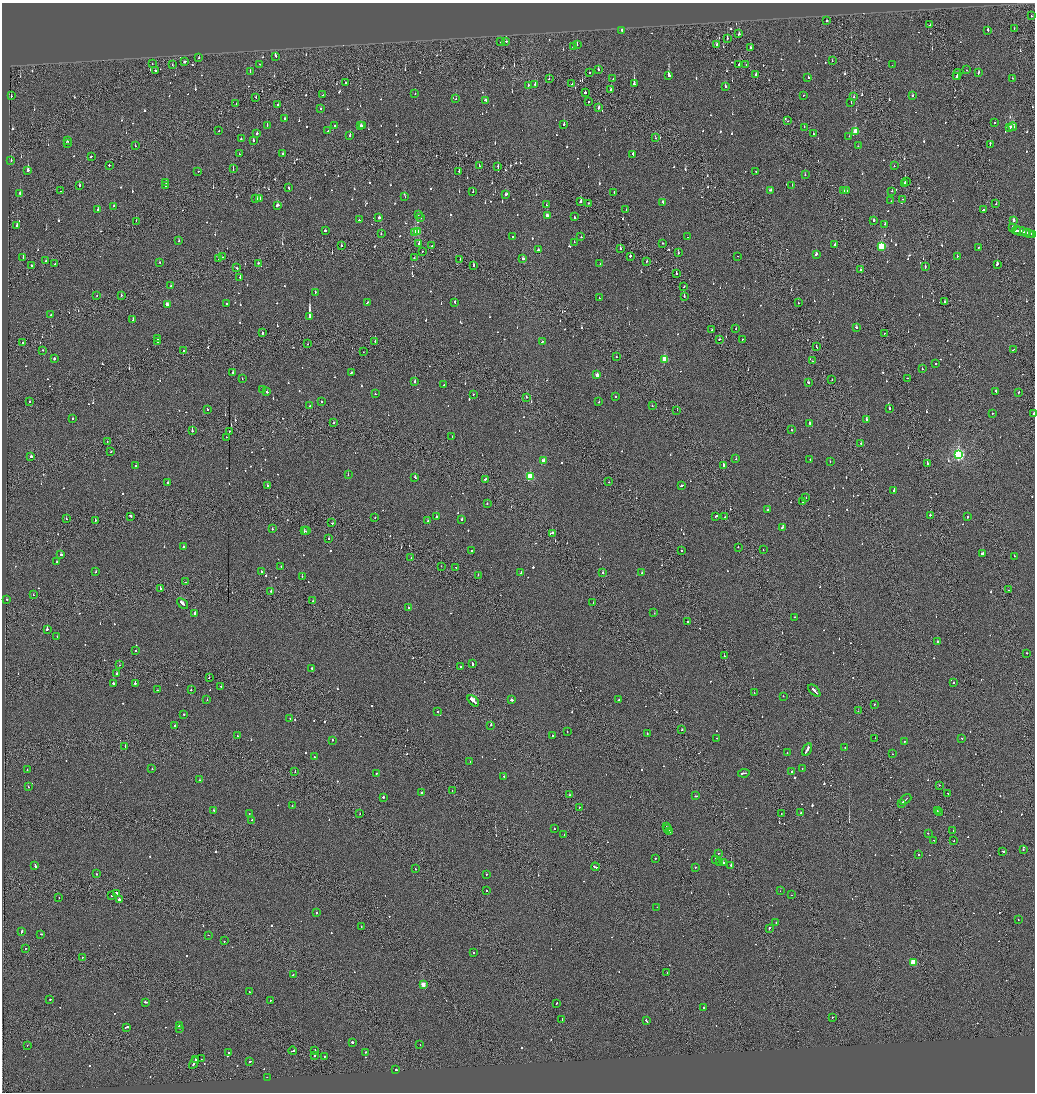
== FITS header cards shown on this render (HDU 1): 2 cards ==
NAXIS1  =                 2065
NAXIS2  =                 2180

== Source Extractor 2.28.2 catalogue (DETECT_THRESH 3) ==
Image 2065 x 2180 px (HDU 1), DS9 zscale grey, zoomed out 1/2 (1 PNG px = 2 x 2 image px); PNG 1037 x 1094 px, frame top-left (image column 1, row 2179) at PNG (2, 3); each listed source drawn as its Kron ellipse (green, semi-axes under 4 px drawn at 4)
Background -0.185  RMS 0.1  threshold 0.313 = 3 sigma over >= 5 px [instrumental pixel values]
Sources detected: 1125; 65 cannot appear on this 1/2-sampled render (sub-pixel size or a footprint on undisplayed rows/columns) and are neither listed nor drawn; of the other 1060, the 500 brightest by FLUX_AUTO listed and drawn (560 fainter detections omitted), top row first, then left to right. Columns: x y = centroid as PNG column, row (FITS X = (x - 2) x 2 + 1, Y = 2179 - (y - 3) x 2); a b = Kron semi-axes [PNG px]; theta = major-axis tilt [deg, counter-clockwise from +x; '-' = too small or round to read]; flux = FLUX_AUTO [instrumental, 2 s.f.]
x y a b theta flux
1032 16 2 2 - 67
827 21 2 1 - 120
930 25 2 1 - 110
1014 28 2 2 - 94
622 30 2 2 - 530
988 30 3 2 - 91
739 34 2 2 - 370
727 38 2 2 - 210
501 41 3 2 - 150
506 41 2 2 - 110
577 44 3 2 - 90
716 44 2 1 - 270
573 47 2 2 - 280
750 48 2 2 - 130
276 56 4 2 - 210
199 57 2 2 - 78
832 61 2 2 - 68
185 62 3 2 - 200
152 64 2 1 - 110
260 64 2 2 - 93
746 64 2 1 - 140
172 65 2 1 - 460
739 65 2 2 - 260
892 65 2 1 - 230
598 70 2 2 - 680
966 70 2 2 - 66
156 71 2 2 - 210
250 72 2 2 - 160
978 72 3 2 - 160
589 73 2 2 - 260
756 74 2 2 - 350
668 75 3 2 - 1200
957 75 5 1 - 330
956 77 3 1 - 180
808 78 2 2 - 120
1012 78 2 2 - 72
549 79 2 2 - 83
613 79 3 2 - 150
346 83 2 2 - 83
535 84 2 2 - 63
572 84 2 1 - 65
634 84 3 2 - 570
528 85 2 1 - 98
725 86 3 2 - 96
611 90 2 1 - 240
585 92 2 2 - 460
415 94 2 1 - 73
323 95 2 2 - 95
804 95 2 2 - 90
11 96 2 2 - 110
913 96 2 2 - 180
256 97 2 2 - 120
854 97 2 2 - 110
456 99 2 2 - 66
485 100 3 2 - 110
588 101 2 2 - 100
851 102 2 1 - 77
236 104 2 2 - 70
278 105 2 2 - 560
320 108 2 2 - 95
599 108 2 2 - 510
284 119 2 2 - 80
787 121 2 1 - 130
994 122 2 2 - 120
564 124 2 2 - 300
267 125 2 2 - 180
335 125 2 2 - 85
360 125 2 2 - 140
362 126 2 2 - 63
804 127 2 1 - 92
1013 127 4 2 - 500
1009 128 2 2 - 300
219 131 2 2 - 79
328 131 2 2 - 120
855 131 3 3 - 370
257 133 2 2 - 220
813 134 2 1 - 68
350 135 3 2 - 250
849 136 2 1 - 94
656 137 3 2 - 130
241 139 2 2 - 110
253 140 2 2 - 990
67 141 3 2 - 79
68 144 2 2 - 74
990 144 3 2 - 220
135 146 2 1 - 120
858 146 2 2 - 75
283 153 2 1 - 160
239 154 2 2 - 67
633 154 2 2 - 150
91 156 2 2 - 180
11 160 2 2 - 160
109 165 2 2 - 100
479 166 2 1 - 67
894 166 2 2 - 64
498 167 3 1 - 280
233 169 2 1 - 67
28 170 3 2 - 350
198 171 2 2 - 79
459 171 2 2 - 87
756 172 2 2 - 65
805 175 2 2 - 88
907 182 2 1 - 250
166 183 3 2 - 370
905 183 3 2 - 590
79 185 2 2 - 190
166 185 2 2 - 210
792 185 2 2 - 66
289 188 2 2 - 260
770 190 3 2 - 210
846 190 3 2 - 72
61 191 2 2 - 72
844 191 2 2 - 750
892 191 2 2 - 72
473 192 2 2 - 87
614 192 2 2 - 74
20 193 2 2 - 440
506 194 3 2 - 180
405 197 2 2 - 78
259 198 3 2 - 180
256 199 3 2 - 370
902 199 2 2 - 98
580 201 3 2 - 120
891 201 2 2 - 74
663 202 3 2 - 140
589 203 2 2 - 170
996 204 2 2 - 66
277 205 3 2 - 500
546 205 2 1 - 78
114 206 2 2 - 120
983 209 2 2 - 1200
98 210 2 2 - 79
626 210 2 2 - 80
419 214 2 2 - 67
547 215 3 2 - 90
379 217 2 2 - 490
575 217 2 2 - 160
420 218 2 2 - 75
359 220 2 2 - 100
874 220 2 2 - 200
1014 220 2 2 - 320
136 221 2 1 - 75
885 224 2 2 - 64
17 225 2 2 - 140
1013 227 2 2 - 320
325 230 2 2 - 640
1016 230 4 2 - 420
417 231 2 2 - 140
1021 231 7 2 -11 710
415 232 4 3 - 870
1027 233 4 2 - 280
1029 233 3 2 - 210
381 234 2 2 - 72
1032 234 4 2 - 280
513 236 2 2 - 100
581 237 2 2 - 65
688 237 2 2 - 94
179 241 2 2 - 120
574 242 2 2 - 93
419 243 3 2 - 220
662 243 2 2 - 130
835 244 2 2 - 110
341 246 2 2 - 96
432 246 2 1 - 74
881 246 3 3 - 1100
979 247 2 2 - 66
620 248 2 2 - 74
538 250 2 2 - 140
422 251 2 2 - 76
678 253 2 2 - 91
816 254 3 2 - 150
630 256 2 2 - 140
737 256 2 1 - 67
957 256 2 2 - 200
23 257 3 2 - 160
223 257 2 2 - 92
218 258 2 2 - 150
414 258 2 2 - 72
460 259 2 1 - 69
523 259 3 2 - 150
46 261 2 2 - 67
647 261 2 1 - 110
159 262 2 2 - 72
55 263 2 1 - 65
258 263 2 2 - 110
600 264 2 2 - 71
997 264 2 2 - 260
31 265 2 1 - 120
474 265 2 2 - 180
925 267 3 2 - 280
237 268 2 2 - 120
860 269 2 2 - 92
676 273 2 2 - 230
240 277 3 2 - 120
171 286 2 2 - 86
684 287 2 2 - 110
315 292 2 2 - 67
97 295 2 2 - 75
121 295 2 1 - 160
684 297 2 1 - 160
599 298 2 2 - 130
944 301 2 2 - 130
367 302 2 2 - 120
455 302 2 2 - 280
226 303 2 2 - 75
798 303 2 2 - 120
167 304 3 2 - 120
51 315 2 1 - 100
309 316 3 2 - 5100
133 320 2 2 - 150
856 327 2 2 - 140
736 328 2 1 - 94
712 330 2 1 - 99
262 333 2 2 - 220
885 333 2 1 - 120
157 339 2 2 - 63
720 339 3 2 - 130
742 339 2 1 - 100
375 341 2 1 - 440
542 341 2 1 - 130
23 342 2 1 - 100
158 342 2 2 - 270
308 344 2 2 - 65
816 347 2 1 - 100
43 350 2 2 - 71
183 350 2 1 - 64
1013 350 2 1 - 100
363 352 2 1 - 130
617 357 2 2 - 87
54 359 2 2 - 350
665 359 3 3 - 760
812 361 2 1 - 720
936 364 2 2 - 82
922 369 2 2 - 96
233 372 2 2 - 120
351 373 2 2 - 150
597 375 3 2 - 150
908 378 2 1 - 64
242 379 2 2 - 91
832 380 2 1 - 84
415 381 2 2 - 430
808 382 2 2 - 380
444 385 2 2 - 64
263 389 2 2 - 91
996 391 2 2 - 150
267 392 2 2 - 89
1019 393 2 2 - 120
375 394 2 2 - 77
473 394 2 1 - 81
526 397 2 1 - 270
615 397 2 2 - 130
29 401 2 2 - 84
322 401 2 2 - 110
599 402 2 2 - 91
310 406 2 2 - 82
652 406 2 2 - 80
207 409 2 2 - 96
889 409 2 2 - 390
677 410 2 1 - 87
1033 413 2 2 - 140
992 414 2 2 - 94
72 419 2 2 - 93
866 420 2 2 - 780
334 423 2 2 - 94
810 423 3 2 - 140
791 430 2 2 - 70
192 431 2 1 - 340
229 431 2 1 - 110
452 436 2 2 - 71
226 437 2 1 - 70
107 442 2 1 - 110
861 443 2 2 - 69
111 452 2 2 - 97
958 455 4 3 - 3800
31 457 2 2 - 150
736 459 2 2 - 160
810 460 2 2 - 170
543 461 3 3 - 150
830 461 2 2 - 74
927 463 3 2 - 580
723 465 2 2 - 470
136 466 2 1 - 83
348 475 2 2 - 70
415 477 2 2 - 240
530 477 3 3 - 970
485 479 2 2 - 170
609 482 2 2 - 88
168 483 2 2 - 320
682 485 3 2 - 150
267 486 2 2 - 96
894 490 2 2 - 480
806 498 2 1 - 96
803 502 2 1 - 130
487 503 2 2 - 95
767 510 2 2 - 76
930 515 3 2 - 140
131 516 2 2 - 590
716 516 3 1 - 290
375 517 2 2 - 98
436 517 2 2 - 610
725 517 2 1 - 81
967 517 2 2 - 110
66 519 2 1 - 64
462 519 2 2 - 210
95 521 3 1 - 180
428 521 2 2 - 130
332 523 2 2 - 150
782 527 3 2 - 140
272 529 2 2 - 78
304 531 2 2 - 220
307 531 2 2 - 67
552 533 4 2 - 170
329 538 2 2 - 95
183 547 2 2 - 120
738 547 2 2 - 77
471 550 2 2 - 270
763 550 2 1 - 150
681 551 2 2 - 66
982 554 3 2 - 420
61 555 3 2 - 160
1014 556 2 2 - 88
411 558 2 1 - 65
57 562 2 2 - 270
281 566 2 2 - 150
441 566 2 2 - 69
456 568 2 1 - 91
261 571 2 2 - 130
95 572 2 2 - 69
603 572 2 2 - 120
521 573 4 2 - 320
642 573 2 2 - 95
478 575 2 1 - 93
302 577 2 2 - 250
186 582 3 2 - 160
160 588 2 2 - 110
1009 590 2 1 - 65
271 591 2 2 - 150
33 595 2 2 - 79
6 599 2 2 - 75
313 601 2 2 - 67
182 603 6 2 -41 370
593 603 2 1 - 71
408 608 2 2 - 110
654 613 2 2 - 83
195 614 2 2 - 520
794 617 2 2 - 75
688 622 2 2 - 71
47 629 2 2 - 720
57 637 2 2 - 73
937 642 2 2 - 250
136 650 2 2 - 76
1027 653 2 2 - 68
724 656 2 1 - 320
472 663 3 2 - 290
120 665 2 1 - 79
460 667 2 2 - 170
312 668 2 2 - 120
117 674 2 2 - 260
209 677 2 2 - 130
953 682 2 2 - 91
135 683 2 2 - 450
113 684 2 2 - 380
221 686 2 2 - 100
158 690 2 1 - 140
191 690 2 2 - 67
814 691 7 2 -45 490
754 693 2 1 - 99
783 696 2 2 - 120
207 700 2 2 - 75
511 700 2 2 - 370
619 700 2 1 - 110
473 701 7 2 -46 5500
874 705 2 1 - 110
858 711 2 2 - 130
437 712 2 2 - 370
184 714 2 2 - 70
290 718 2 1 - 63
491 725 2 2 - 510
175 726 2 2 - 100
682 730 2 1 - 180
567 732 2 2 - 260
647 733 3 2 - 150
238 736 2 1 - 65
553 736 2 2 - 82
717 738 2 2 - 79
875 738 2 1 - 65
962 738 2 2 - 88
332 740 2 2 - 130
904 741 2 1 - 70
125 746 2 1 - 89
845 747 2 1 - 150
807 749 7 2 60 580
787 753 2 2 - 97
892 754 2 2 - 66
314 757 2 2 - 64
470 762 2 2 - 110
152 769 2 2 - 64
802 769 2 1 - 73
27 770 2 2 - 68
792 771 2 2 - 74
295 772 2 2 - 95
744 773 6 2 8 360
376 774 2 2 - 120
504 776 2 2 - 77
199 780 2 2 - 150
939 785 2 2 - 73
28 787 2 2 - 130
452 790 2 1 - 74
421 792 2 2 - 180
948 794 2 1 - 94
570 795 2 1 - 75
696 796 2 2 - 140
383 797 2 2 - 230
906 799 6 1 41 470
901 803 3 2 - 300
292 805 2 2 - 63
579 807 2 1 - 64
214 810 2 2 - 120
937 811 2 1 - 66
939 812 2 1 - 96
249 813 2 1 - 88
360 813 2 1 - 160
801 813 2 2 - 76
781 814 2 1 - 150
252 820 2 2 - 120
666 826 3 2 - 210
554 828 2 2 - 120
668 829 3 2 - 490
669 831 2 2 - 120
953 831 3 1 - 180
928 833 2 2 - 90
564 835 2 1 - 67
933 840 2 1 - 85
954 841 2 2 - 120
1023 849 2 1 - 250
1003 851 3 2 - 290
718 854 2 1 - 90
918 855 2 2 - 99
655 858 2 1 - 92
715 859 2 2 - 870
720 862 2 2 - 390
723 862 2 1 - 110
731 865 2 2 - 1800
35 866 3 2 - 230
595 867 4 2 - 260
695 867 2 2 - 130
415 869 2 2 - 67
96 874 2 2 - 110
486 875 2 2 - 99
486 890 2 2 - 81
780 891 2 1 - 75
117 893 4 2 - 240
792 895 2 1 - 74
112 896 2 2 - 73
59 897 2 1 - 64
119 899 3 2 - 890
657 907 2 2 - 74
317 913 2 2 - 95
1018 920 2 1 - 110
776 922 2 2 - 86
361 926 2 1 - 71
769 928 2 2 - 260
22 932 3 2 - 170
41 934 2 2 - 120
208 935 2 2 - 68
224 941 2 2 - 66
25 948 2 2 - 100
473 953 2 2 - 83
82 957 2 1 - 100
913 962 3 3 - 630
667 972 2 1 - 75
293 975 2 2 - 130
423 984 3 3 - 280
249 992 2 2 - 87
50 999 2 2 - 130
270 1000 2 2 - 68
146 1002 3 2 - 210
556 1003 2 2 - 150
704 1008 2 2 - 140
832 1017 2 2 - 140
562 1019 2 2 - 75
646 1021 3 2 - 200
179 1025 3 2 - 260
126 1027 4 2 - 230
179 1028 2 2 - 64
352 1042 2 2 - 530
27 1045 2 2 - 67
420 1045 2 2 - 150
293 1051 4 2 - 230
315 1051 2 2 - 120
229 1052 2 2 - 120
366 1052 2 2 - 150
315 1055 2 1 - 370
324 1056 2 2 - 85
196 1059 3 1 - 150
201 1059 2 1 - 79
250 1062 3 2 - 140
194 1063 6 2 61 360
396 1070 2 2 - 590
267 1077 2 2 - 89
At the frame edge (FLAGS 8, measured only in part): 1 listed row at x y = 1033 413
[560 fainter detections neither listed nor drawn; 65 sub-pixel or undisplayed-footprint detections neither listed nor drawn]